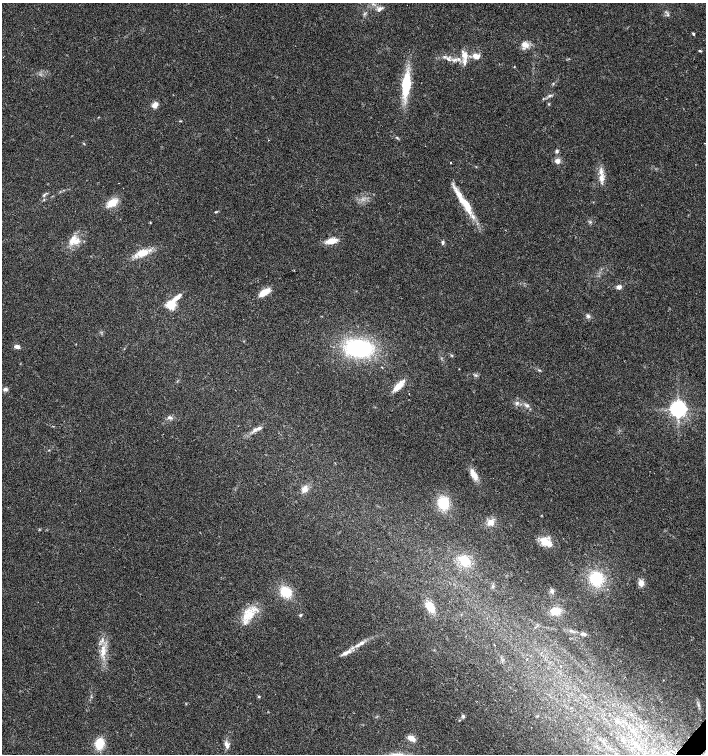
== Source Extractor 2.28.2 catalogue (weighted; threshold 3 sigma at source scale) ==
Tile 6 of 4 x 4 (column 2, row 2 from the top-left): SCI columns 1640-3047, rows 3009-4512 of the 6027 x 6022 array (HDU 1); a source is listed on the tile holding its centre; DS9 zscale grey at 2 x 2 block average (1 PNG px = mean of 2 x 2 image px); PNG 708 x 756 px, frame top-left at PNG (2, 3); no overlay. Shown black and unused: <1% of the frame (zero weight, under 2 of 3 exposures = <1% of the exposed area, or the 3 px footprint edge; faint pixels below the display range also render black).
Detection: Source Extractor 2.28.2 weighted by HDU 2 'WHT'; one run over the whole footprint, this tile lists its part. Background 0.0317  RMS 0.0047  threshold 0.0212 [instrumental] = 3 sigma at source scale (4.5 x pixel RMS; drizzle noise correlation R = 1.50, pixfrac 1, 0.0396/0.0396 arcsec/px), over >= 5 px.
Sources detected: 82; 8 inside a brighter listed object's ellipse — not listed separately; the other 74 listed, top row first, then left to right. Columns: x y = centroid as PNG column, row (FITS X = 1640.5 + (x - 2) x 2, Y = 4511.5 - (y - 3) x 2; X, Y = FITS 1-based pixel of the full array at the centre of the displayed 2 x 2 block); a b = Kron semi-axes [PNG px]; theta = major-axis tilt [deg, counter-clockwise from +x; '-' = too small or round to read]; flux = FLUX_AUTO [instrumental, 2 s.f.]
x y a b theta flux
379 9 9 5 36 3.9
668 15 4 2 - 1.2
693 34 3 2 - 1.7
525 44 9 7 -16 8.4
700 51 4 2 - 1.1
464 55 11 7 -75 9.8
476 56 6 4 -22 11
448 59 6 4 -42 3.6
455 60 7 3 30 2.9
406 84 18 7 85 54
549 95 6 4 24 2.3
548 104 3 2 - 0.79
155 105 6 5 - 7.3
180 121 3 2 - 0.67
397 137 3 3 - 1
84 144 3 2 - 0.69
557 151 5 4 - 2
557 161 6 6 - 4.8
451 163 2 2 - 3.2
601 178 12 6 -90 8
458 193 17 6 -53 12
44 195 4 3 - 1.4
112 203 11 7 34 17
468 208 16 9 -78 15
216 212 4 3 - 0.96
150 223 3 2 - 0.78
73 241 13 10 6 14
331 241 9 5 13 17
442 242 6 3 -83 1.9
142 253 14 8 18 17
619 287 5 4 - 5.8
264 292 11 5 32 16
177 297 15 4 39 9.5
171 305 4 3 - 88
588 316 5 4 - 2.6
17 347 7 4 -12 3.6
358 348 26 16 -5 120
452 355 4 2 - 1
539 370 4 3 - 1.1
476 375 4 3 - 1.5
399 386 16 6 44 13
5 389 6 4 -1 3.1
517 403 5 3 - 2.1
527 405 6 4 -17 2.5
678 409 5 5 - 520
170 417 9 4 -11 3.2
255 430 8 4 39 3.7
474 474 17 7 -57 9.8
305 489 8 7 - 6.8
443 503 12 11 - 30
490 522 8 7 - 8.1
545 541 14 9 -34 15
465 561 14 11 -30 21
596 578 14 13 - 45
641 583 8 6 -79 6.3
552 591 5 5 - 3
285 592 11 9 -29 24
430 607 12 7 -52 16
555 611 8 7 - 16
250 614 16 14 -26 22
300 615 4 3 - 1.2
571 631 4 2 - 1.1
583 634 8 4 -11 2.7
362 643 8 4 21 4.2
494 645 2 2 - 0.55
103 651 19 6 87 14
346 653 15 5 28 7.6
259 696 4 3 - 1.1
698 705 4 2 - 1.2
463 716 5 4 - 1.8
616 721 4 3 - 1.4
411 738 8 5 -26 8.8
99 744 10 8 75 25
227 746 7 6 - 4